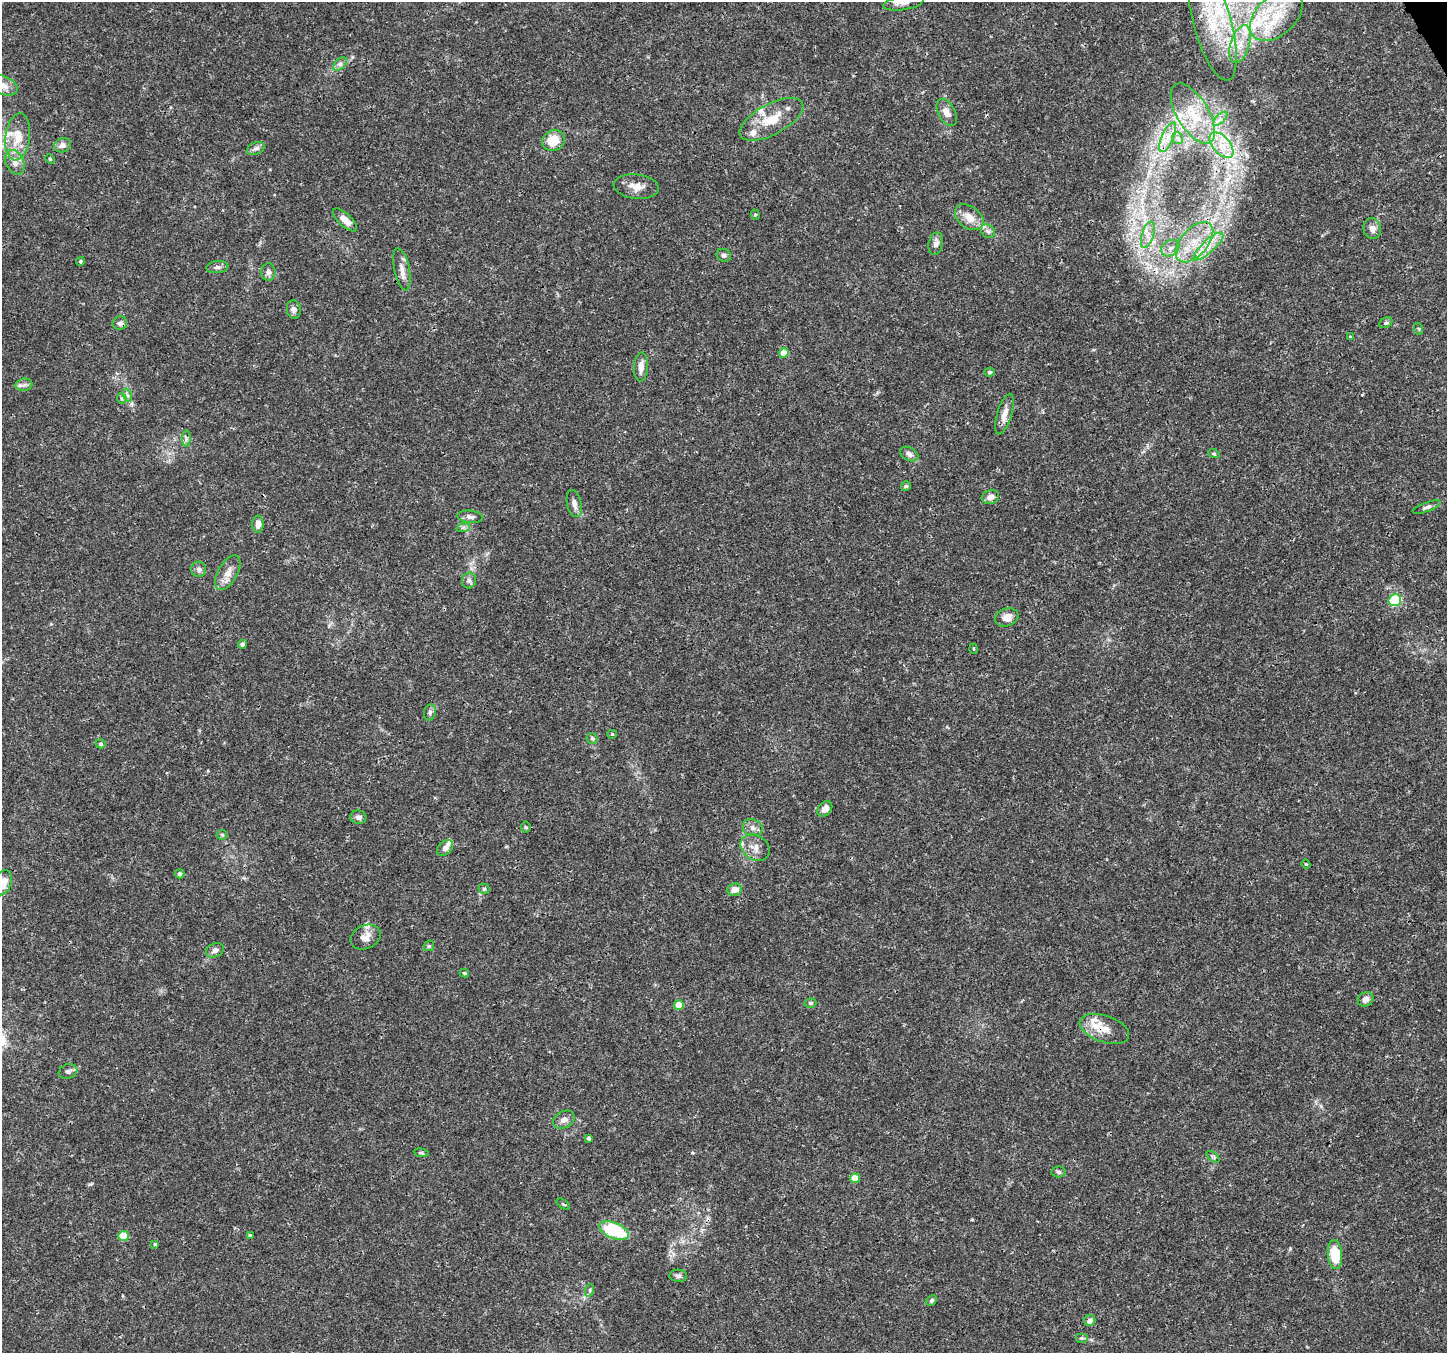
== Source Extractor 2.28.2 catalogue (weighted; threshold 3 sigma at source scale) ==
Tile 10 of 4 x 4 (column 2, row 3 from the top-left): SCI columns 1453-2897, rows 1517-2867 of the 5790 x 5675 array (HDU 1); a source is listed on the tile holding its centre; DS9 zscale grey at full resolution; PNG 1449 x 1355 px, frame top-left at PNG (2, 2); each listed source drawn as its Kron ellipse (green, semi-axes under 4 px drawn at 4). Shown black and unused: <1% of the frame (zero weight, under 3 of 4 exposures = <1% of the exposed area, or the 3 px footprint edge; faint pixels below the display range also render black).
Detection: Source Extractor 2.28.2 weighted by HDU 2 'WHT'; one run over the whole footprint, this tile lists its part. Background 0.0206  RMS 0.0019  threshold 0.00843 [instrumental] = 3 sigma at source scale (4.5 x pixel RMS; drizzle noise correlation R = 1.50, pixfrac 1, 0.0396/0.0396 arcsec/px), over >= 5 px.
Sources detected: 117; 1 cosmic-ray / hot-pixel residue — neither listed nor drawn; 10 inside a brighter listed object's ellipse — not listed separately; the other 106 listed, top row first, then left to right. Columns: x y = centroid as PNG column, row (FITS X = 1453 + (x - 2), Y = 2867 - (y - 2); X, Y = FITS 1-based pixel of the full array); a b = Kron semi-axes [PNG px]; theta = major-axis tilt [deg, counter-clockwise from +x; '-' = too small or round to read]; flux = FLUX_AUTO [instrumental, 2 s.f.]
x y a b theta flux
904 3 20 7 9 1.4
1276 16 31 19 43 9.5
1213 23 59 19 -75 14
1240 44 19 9 73 3.2
340 64 8 5 45 0.57
3 85 15 9 -24 1.5
947 112 15 8 -62 1.4
1193 114 34 15 -59 7.7
771 119 35 15 28 5.2
1220 119 9 4 44 0.69
18 137 23 12 82 3.9
1168 137 16 6 66 1.7
1178 138 6 5 - 0.86
554 141 12 10 22 3.8
63 145 8 7 - 0.95
1221 145 15 8 -48 2.6
256 148 9 6 22 0.6
50 159 5 3 - 0.2
15 162 13 8 -64 1.4
636 187 22 12 -6 2.1
755 215 5 4 - 0.25
969 217 16 11 -37 2.3
345 220 15 6 -42 1.7
1372 229 11 8 -71 1.1
988 231 7 6 - 0.57
1148 235 14 6 72 1.4
1194 242 24 13 48 5.7
936 244 11 7 77 0.83
1208 246 19 6 43 2.4
1170 248 9 7 36 1.2
724 255 7 6 - 0.57
80 261 4 4 - 0.25
217 267 11 6 5 0.66
402 269 21 7 -78 1.5
268 272 9 7 89 0.7
294 310 9 7 -80 0.66
120 323 7 7 - 0.63
1386 323 7 5 29 0.33
1419 329 6 4 -71 0.21
1350 337 4 4 - 0.21
784 353 5 4 - 2.8
641 367 14 7 87 1.4
989 372 5 4 - 0.36
24 385 8 6 11 0.59
127 395 7 4 -71 0.4
122 398 5 5 - 0.29
1004 414 21 7 73 1.8
186 439 8 4 90 0.42
909 454 9 6 -29 0.66
1214 454 6 3 -18 0.23
906 486 5 5 - 0.31
990 497 9 7 20 1.3
574 504 14 7 -76 1.1
1427 507 15 4 20 0.59
470 517 13 6 -6 0.81
258 524 8 6 -90 1.2
463 528 7 4 20 0.39
199 569 7 7 - 0.57
228 573 19 9 60 1.8
469 581 8 7 - 0.57
1395 600 6 6 - 9.5
1007 617 12 9 19 1.7
242 644 4 4 - 0.54
974 649 5 3 - 0.18
430 712 8 6 76 0.49
612 734 5 4 - 0.2
592 738 5 5 - 0.3
101 744 5 4 - 0.29
825 809 8 6 46 1.5
358 817 8 6 -13 0.7
526 827 5 5 - 0.24
753 828 10 8 -23 0.98
222 835 5 5 - 0.26
755 847 15 12 -34 1.8
445 848 9 6 41 0.8
1306 864 4 4 - 0.18
180 874 4 4 - 0.56
3 883 13 8 72 3.1
484 889 5 5 - 0.3
735 890 7 6 - 1.6
365 937 16 11 24 1.7
429 946 6 4 45 0.25
215 950 9 6 25 0.83
464 973 5 3 - 0.26
1366 999 8 7 - 0.86
810 1003 6 4 15 0.29
679 1005 5 4 - 2.8
1104 1029 26 13 -19 3.2
68 1071 9 7 19 0.59
564 1120 11 8 27 1.1
588 1138 3 3 - 0.31
421 1153 7 4 -8 0.28
1213 1157 8 4 -37 0.31
1059 1172 7 5 -3 0.4
855 1178 5 4 - 3.2
563 1204 7 3 -35 0.26
614 1231 15 8 -22 11
250 1235 4 4 - 0.3
123 1236 5 5 - 4.7
155 1244 4 4 - 0.26
1335 1254 14 7 -86 6.1
678 1276 9 6 -3 0.52
590 1290 6 4 72 0.31
932 1300 6 4 47 0.33
1090 1321 6 5 - 0.9
1081 1338 6 5 - 0.29
Overlapping masked pixels (flux is a lower limit): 1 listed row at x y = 1104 1029
Isophote crosses this tile's border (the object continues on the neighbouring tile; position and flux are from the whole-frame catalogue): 6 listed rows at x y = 904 3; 1276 16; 1213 23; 3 85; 15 162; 3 883